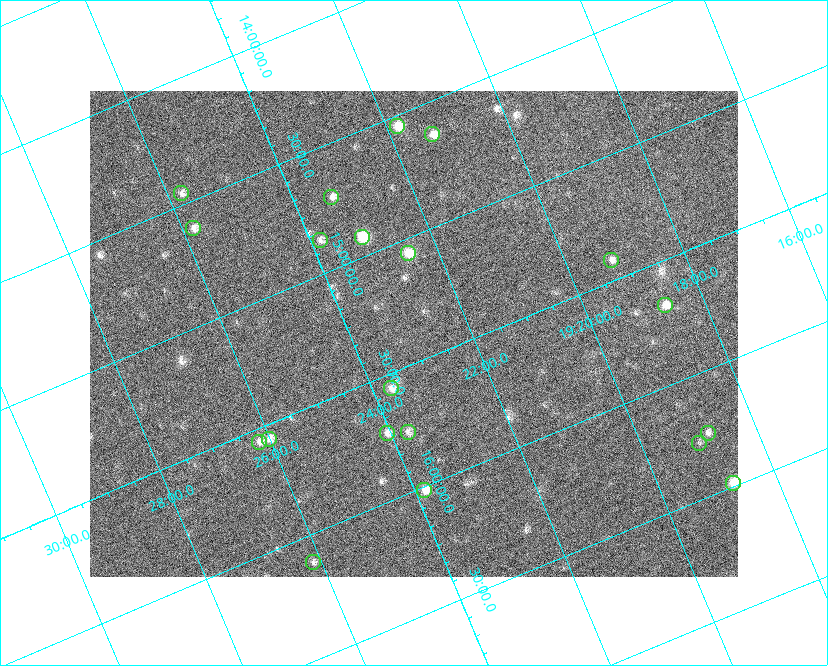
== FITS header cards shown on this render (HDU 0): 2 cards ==
NAXIS1  =                  648 / length of data axis 1
NAXIS2  =                  486 / length of data axis 2

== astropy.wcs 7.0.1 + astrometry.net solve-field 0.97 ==
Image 648 x 486 px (HDU 0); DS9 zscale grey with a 90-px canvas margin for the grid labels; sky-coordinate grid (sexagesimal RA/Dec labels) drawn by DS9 from the SOLVED WCS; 20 Tycho-2 reference stars matched to detected sources circled (green)
Header WCS: none
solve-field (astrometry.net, Tycho-2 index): SOLVED blind (the file carries no WCS)
Solved WCS: RA---TAN-SIP/DEC--TAN-SIP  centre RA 19:22:57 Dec +15:23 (290.74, +15.38 deg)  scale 15.3 arcsec/px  FOV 165.0' x 123.7'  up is -157 deg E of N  parity flipped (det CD > 0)
(file carries no celestial WCS; the grid is the blind solution)
Tycho-2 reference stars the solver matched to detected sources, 20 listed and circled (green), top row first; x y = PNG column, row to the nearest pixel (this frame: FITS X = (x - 90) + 1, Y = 486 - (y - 91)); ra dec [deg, ICRS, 3 dp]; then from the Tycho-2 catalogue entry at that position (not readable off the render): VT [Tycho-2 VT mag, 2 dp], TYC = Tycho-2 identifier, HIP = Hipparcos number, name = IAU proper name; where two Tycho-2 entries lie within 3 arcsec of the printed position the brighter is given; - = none
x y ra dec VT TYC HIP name
397 126 290.452 +14.543 7.44 1054-679-1 - -
432 134 290.323 +14.634 7.66 1054-951-1 95132 -
181 193 291.441 +14.452 8.37 1067-789-1 - -
331 197 290.838 +14.713 8.21 1054-205-1 95303 -
193 228 291.451 +14.609 8.24 1067-445-1 95522 -
362 237 290.784 +14.921 6.67 1054-223-1 95287 -
320 240 290.960 +14.864 8.44 1054-411-1 - -
408 253 290.625 +15.059 7.77 1600-2349-1 - -
611 260 289.809 +15.416 8.37 1599-3313-1 94944 -
665 305 289.664 +15.681 7.94 1599-1947-1 94894 -
391 388 290.922 +15.560 8.69 1600-1874-1 - -
408 432 290.929 +15.760 8.70 1600-822-1 95334 -
387 433 291.017 +15.730 8.16 1600-168-1 - -
708 433 289.708 +16.250 8.60 1599-1761-1 - -
269 439 291.504 +15.557 8.17 1600-1630-1 95542 -
259 442 291.551 +15.552 8.28 1600-1749-1 95559 -
699 443 289.759 +16.274 9.33 1599-1589-1 - -
733 483 289.688 +16.488 7.07 1599-570-1 94905 -
424 490 290.960 +16.014 7.62 1600-1088-1 95346 -
313 562 291.536 +16.114 8.78 1600-1331-1 - -